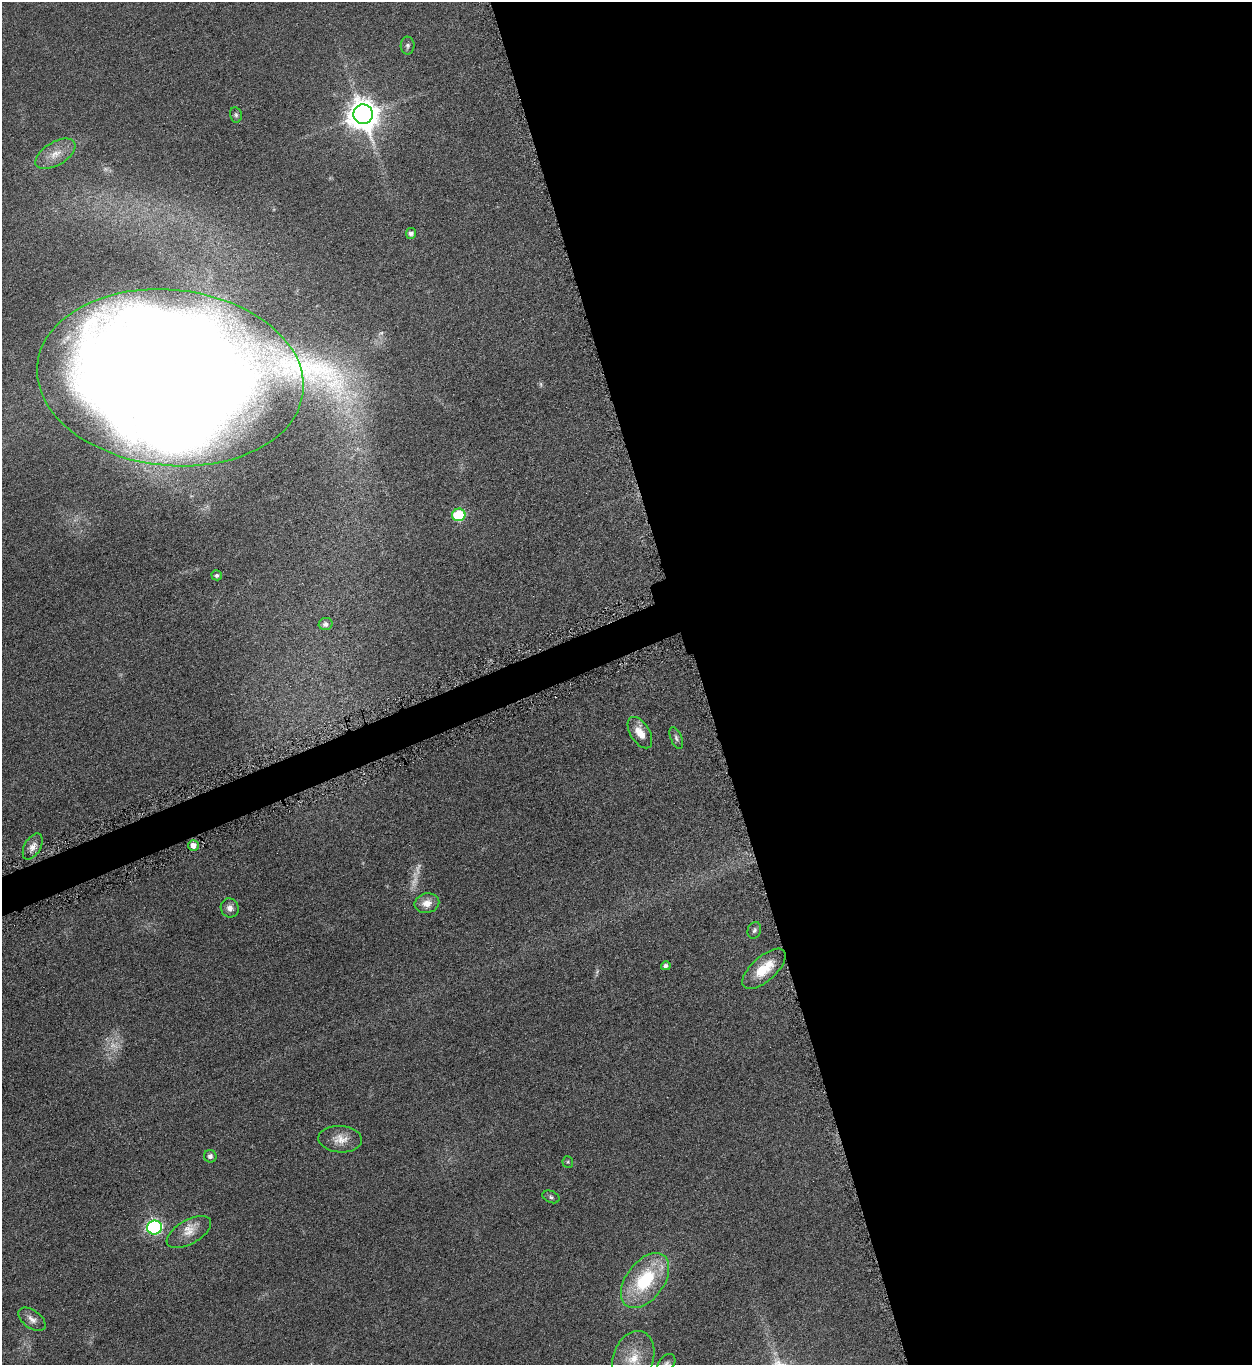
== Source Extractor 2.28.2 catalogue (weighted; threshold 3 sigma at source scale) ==
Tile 8 of 4 x 4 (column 4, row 2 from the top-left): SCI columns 3911-5160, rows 2733-4095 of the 5451 x 5466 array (HDU 1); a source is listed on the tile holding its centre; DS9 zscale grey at full resolution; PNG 1254 x 1367 px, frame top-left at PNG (2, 2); each listed source drawn as its Kron ellipse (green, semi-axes under 4 px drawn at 4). Shown black and unused: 46% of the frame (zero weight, under 4 of 8 exposures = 1% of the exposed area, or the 3 px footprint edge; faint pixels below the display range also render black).
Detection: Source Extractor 2.28.2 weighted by HDU 2 'WHT'; one run over the whole footprint, this tile lists its part. Background 0.0847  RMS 0.0079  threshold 0.0324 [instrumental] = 3 sigma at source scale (4.09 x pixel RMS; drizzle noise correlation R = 1.36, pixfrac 0.8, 0.05/0.05 arcsec/px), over >= 5 px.
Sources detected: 30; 2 too faint to see at this stretch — neither listed nor drawn; the other 28 listed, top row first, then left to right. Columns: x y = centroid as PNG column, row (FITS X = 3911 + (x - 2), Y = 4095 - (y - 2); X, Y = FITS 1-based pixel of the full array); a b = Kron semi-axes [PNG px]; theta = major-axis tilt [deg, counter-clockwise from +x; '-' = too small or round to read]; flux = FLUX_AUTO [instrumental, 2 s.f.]
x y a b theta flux
407 46 9 7 89 2
363 114 10 10 - 1300
236 115 7 6 - 1.7
55 154 22 11 31 11
411 233 5 5 - 2.6
170 378 134 88 -6 3900
459 515 7 6 - 46
217 575 5 5 - 1.8
326 624 7 6 - 3.7
640 733 17 9 -58 9.5
676 738 11 5 -68 2.2
193 845 5 5 - 4.9
33 847 14 8 61 5.2
427 903 12 10 13 7.4
230 908 10 9 - 4
754 930 8 6 71 2.1
666 966 5 4 - 2.4
764 969 27 12 42 19
340 1139 22 13 -4 9.6
210 1156 6 6 - 2.1
568 1162 6 5 - 1.1
551 1197 9 5 -24 1.6
154 1227 7 7 - 150
189 1232 24 12 30 10
645 1281 31 19 53 50
32 1319 15 9 -36 4.5
633 1359 28 20 71 20
666 1363 10 7 48 2.6
Isophote crosses this tile's border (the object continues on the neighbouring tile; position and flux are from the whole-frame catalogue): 3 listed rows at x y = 170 378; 633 1359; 666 1363